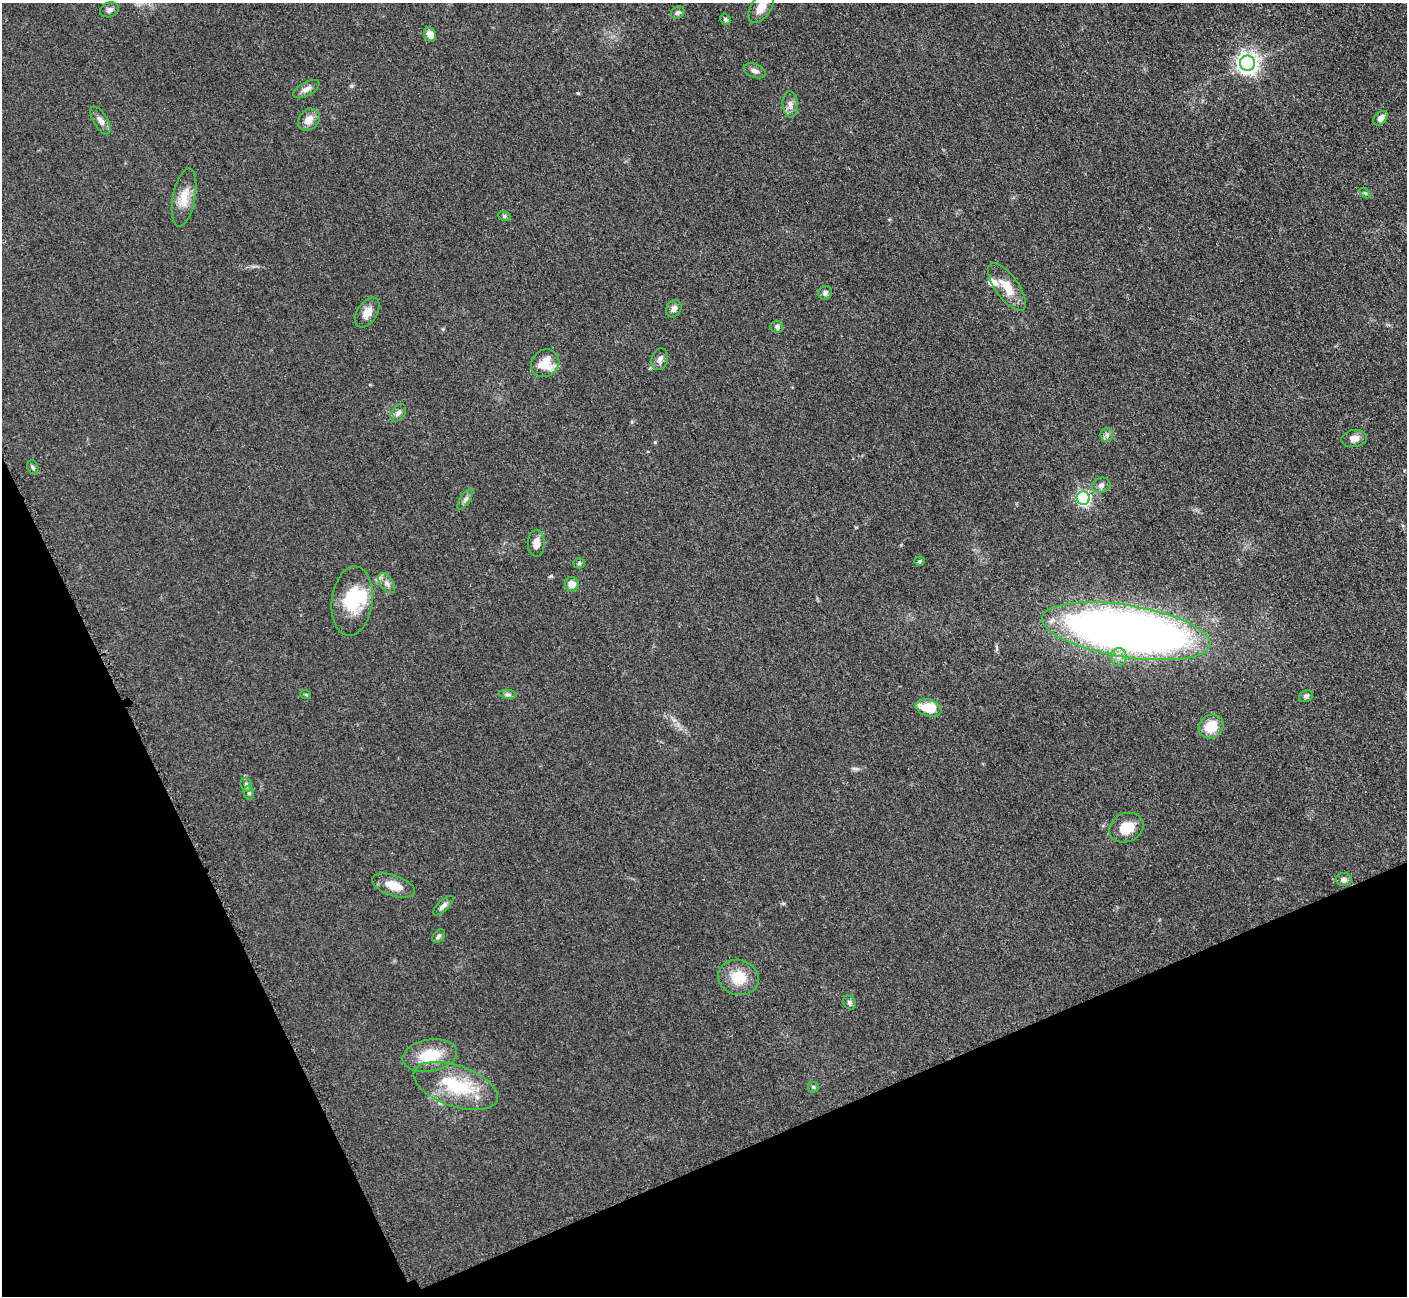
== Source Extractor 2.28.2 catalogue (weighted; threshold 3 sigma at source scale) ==
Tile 14 of 4 x 4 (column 2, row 4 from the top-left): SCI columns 1470-2874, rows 190-1483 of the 5701 x 5665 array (HDU 1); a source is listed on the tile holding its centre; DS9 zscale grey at full resolution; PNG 1409 x 1298 px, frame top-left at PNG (2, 3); each listed source drawn as its Kron ellipse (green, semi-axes under 4 px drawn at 4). Shown black and unused: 22% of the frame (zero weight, under 3 of 5 exposures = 4% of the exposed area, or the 3 px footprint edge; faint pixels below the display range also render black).
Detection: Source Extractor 2.28.2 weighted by HDU 2 'WHT'; one run over the whole footprint, this tile lists its part. Background 0.0535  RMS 0.0059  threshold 0.0265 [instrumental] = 3 sigma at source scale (4.5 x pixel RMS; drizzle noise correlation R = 1.50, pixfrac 1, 0.05/0.05 arcsec/px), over >= 5 px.
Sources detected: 57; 1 inside a brighter object's white glare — neither listed nor drawn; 2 inside a brighter listed object's ellipse — not listed separately; the other 54 listed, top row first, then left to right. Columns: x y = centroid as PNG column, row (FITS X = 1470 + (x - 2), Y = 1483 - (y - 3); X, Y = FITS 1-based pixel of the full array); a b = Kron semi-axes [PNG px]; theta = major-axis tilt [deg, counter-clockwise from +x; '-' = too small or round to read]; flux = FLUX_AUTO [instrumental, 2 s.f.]
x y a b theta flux
761 8 17 10 56 6.7
109 10 9 7 20 2
678 13 7 6 - 1.5
725 19 6 5 - 1.1
430 35 7 6 - 4.6
1247 63 7 7 - 350
755 71 11 6 -21 2.5
306 89 14 7 28 3
790 104 13 7 -86 3.3
1380 118 8 5 46 3.6
101 120 15 7 -59 3.1
309 120 12 9 46 5.3
1365 193 6 4 -44 0.7
184 197 29 11 79 9.3
504 216 6 5 - 0.94
1007 287 28 11 -54 11
825 293 7 6 - 1.7
674 309 9 7 61 2.7
367 313 16 10 57 5.5
777 327 6 6 - 1.6
660 359 11 8 73 2.8
545 363 15 13 41 12
398 413 10 6 52 2.3
1107 435 7 6 - 1.7
1354 438 13 8 9 4.3
33 467 7 5 -67 0.99
1101 485 9 7 18 2
1083 498 7 6 - 120
465 499 12 5 55 1.9
536 543 13 8 88 4.8
919 561 5 4 - 0.82
579 563 5 5 - 0.82
387 583 11 6 -53 2.9
572 584 7 7 - 4.5
352 601 35 20 83 25
1126 631 85 26 -9 630
1118 657 9 8 - 3.5
508 694 9 4 -8 1.3
306 695 5 3 - 0.64
1306 696 7 5 27 1.4
928 708 13 8 -15 16
1211 727 13 11 38 12
246 785 7 5 -70 1.3
249 793 7 5 -76 1.3
1126 828 18 14 23 11
1344 880 8 6 1 2.1
393 886 22 10 -19 8.8
443 906 13 5 44 2.3
439 936 8 5 51 1.5
738 977 20 17 -15 14
849 1003 7 6 - 1.6
430 1055 27 16 10 18
456 1086 44 20 -19 33
813 1087 5 5 - 1